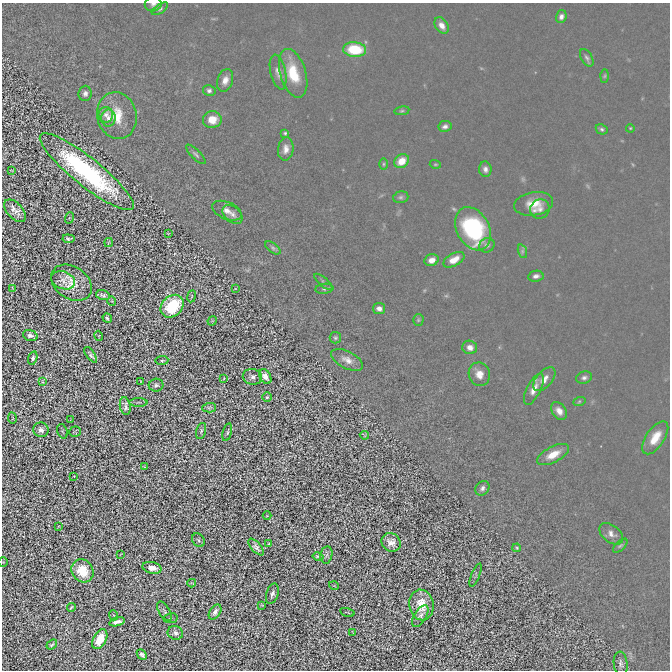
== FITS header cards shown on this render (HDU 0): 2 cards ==
NAXIS1  =                  668 / Axis length
NAXIS2  =                  668 / Axis length

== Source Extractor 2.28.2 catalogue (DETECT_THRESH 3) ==
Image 668 x 668 px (HDU 0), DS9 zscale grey, 1 PNG px = 1 image px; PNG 672 x 672 px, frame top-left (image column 1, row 668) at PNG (2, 3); each listed source drawn as its Kron ellipse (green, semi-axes under 4 px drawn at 4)
Background 9.69e-06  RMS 8.0e-04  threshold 0.00239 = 3 sigma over >= 5 px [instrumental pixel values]
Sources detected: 132; all 132 listed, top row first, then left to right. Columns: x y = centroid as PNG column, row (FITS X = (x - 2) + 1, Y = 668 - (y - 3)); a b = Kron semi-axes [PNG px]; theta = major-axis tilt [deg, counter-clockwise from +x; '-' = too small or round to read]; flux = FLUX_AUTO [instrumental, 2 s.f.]
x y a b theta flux
153 4 8 7 - 0.17
160 9 9 4 33 0.11
561 17 6 5 - 0.21
442 25 9 6 -57 0.35
355 50 11 7 -4 2.2
587 58 9 5 -59 0.14
278 72 18 7 -77 0.35
293 73 25 13 -73 1.7
605 76 6 4 88 0.071
225 80 12 7 71 0.37
209 90 6 5 - 0.13
85 93 8 6 86 0.19
402 111 7 4 8 0.079
106 115 8 7 - 0.25
117 116 23 20 -75 1.4
108 118 8 7 - 0.29
212 120 9 8 - 0.74
445 126 7 5 10 0.17
630 128 4 3 - 0.045
602 129 6 5 - 0.099
285 133 4 4 - 0.073
286 149 12 7 83 0.36
196 154 13 4 -45 0.13
402 161 8 6 40 0.71
383 164 6 4 89 0.063
435 164 5 3 - 0.052
485 169 8 6 -83 0.2
12 170 4 2 - 0.041
87 172 59 14 -38 8.6
401 197 8 5 15 0.12
534 204 20 11 9 0.93
540 209 10 9 - 0.3
15 211 13 7 -47 0.44
227 211 16 8 -22 0.47
233 214 11 7 -39 0.28
69 218 6 3 71 0.063
473 229 23 16 -62 5.7
168 233 3 2 - 0.029
68 239 6 4 -6 0.14
108 242 4 2 - 0.048
487 245 8 7 - 0.2
273 248 9 4 -36 0.14
522 251 7 4 -72 0.11
432 260 7 5 19 0.37
454 260 11 6 29 0.57
536 276 8 5 9 0.18
63 280 12 8 -20 0.25
323 282 11 3 -41 0.097
71 283 22 16 -34 1.1
13 289 4 2 - 0.048
235 289 4 2 - 0.03
324 289 9 5 7 0.12
103 295 7 4 -14 0.14
191 296 6 3 81 0.054
112 301 5 3 - 0.043
172 306 13 10 45 3.8
379 308 6 5 - 0.24
107 318 5 3 - 0.12
418 320 5 5 - 0.081
212 321 5 4 - 0.049
30 336 7 5 -20 0.24
99 336 5 3 - 0.04
335 338 6 6 - 0.09
470 347 7 6 - 0.3
91 355 9 4 -55 0.16
33 358 7 4 74 0.11
347 360 17 8 -28 0.43
162 361 6 4 6 0.086
479 374 12 10 -71 0.49
252 377 10 8 -11 0.23
265 377 8 5 -59 0.36
224 378 3 2 - 0.033
584 378 8 6 22 0.16
544 379 14 7 48 0.41
140 381 3 2 - 0.031
43 382 4 2 - 0.056
156 385 7 6 - 0.12
534 389 17 7 63 0.47
267 397 5 4 - 0.085
138 402 9 4 0 0.09
579 402 6 4 20 0.078
125 406 9 5 -79 0.22
209 408 7 4 1 0.11
559 411 10 6 -56 0.37
12 418 5 3 - 0.043
71 420 3 2 - 0.04
41 430 7 7 - 0.3
62 431 7 5 -72 0.065
201 431 8 4 74 0.11
75 432 6 5 - 0.064
227 432 9 4 76 0.11
364 435 5 3 - 0.055
655 438 19 9 56 0.91
553 455 17 8 27 0.77
144 466 3 2 - 0.033
74 476 2 2 - 0.033
482 488 8 6 51 0.19
267 516 4 3 - 0.043
59 526 3 2 - 0.035
611 534 13 8 -38 0.33
198 540 7 5 -52 0.11
391 542 10 9 - 0.44
269 544 4 3 - 0.085
620 546 9 4 44 0.1
256 547 10 5 -48 0.26
517 548 4 4 - 0.067
121 554 3 2 - 0.036
326 555 9 6 79 0.18
318 557 5 4 - 0.12
3 562 4 4 - 0.042
152 568 9 5 -14 0.5
82 571 12 10 -53 1.6
476 575 12 4 68 0.08
192 583 4 2 - 0.046
334 586 5 3 - 0.041
272 594 10 6 72 0.2
262 605 3 2 - 0.044
421 605 15 12 -81 1.1
71 607 4 2 - 0.075
164 611 11 5 -60 0.17
215 612 8 5 56 0.27
347 612 7 2 -15 0.051
113 615 5 3 - 0.05
420 616 12 6 58 0.21
171 618 7 5 9 0.072
117 622 8 4 15 0.26
353 632 4 2 - 0.033
175 633 8 6 -18 0.22
100 639 11 6 63 1.5
52 644 6 3 39 0.093
142 654 6 4 -47 0.13
621 664 12 7 -83 0.23
At the frame edge (FLAGS 8, measured only in part): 2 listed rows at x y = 153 4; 3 562